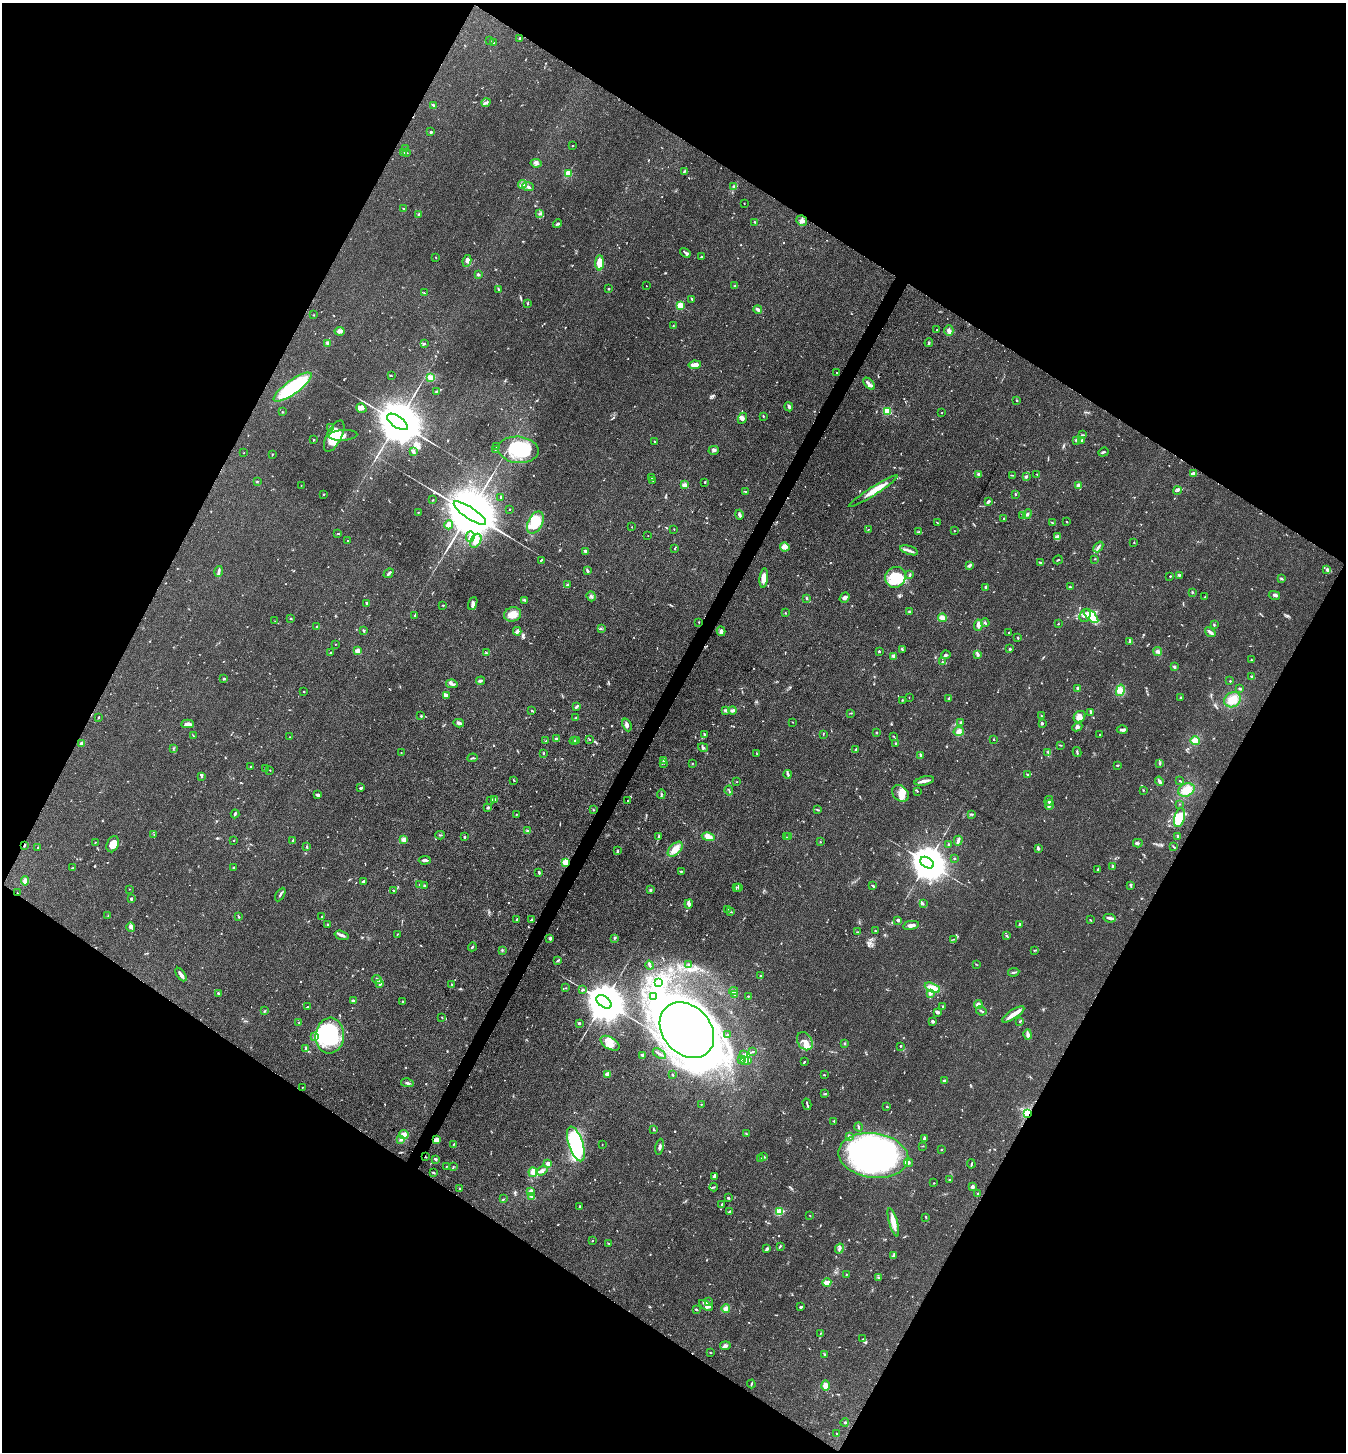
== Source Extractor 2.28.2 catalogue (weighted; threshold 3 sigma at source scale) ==
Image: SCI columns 287-5662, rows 3-5801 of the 5809 x 5802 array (HDU 1 of 3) = the unmasked area's bounding box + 8 px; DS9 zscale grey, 4 x 4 block average (1 PNG px = mean of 4 x 4 image px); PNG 1348 x 1454 px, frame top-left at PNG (2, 3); each listed source drawn as its Kron ellipse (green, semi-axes under 4 px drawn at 4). Shown black and unused: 48% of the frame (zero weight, under 3 of 4 exposures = <1% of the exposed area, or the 3 px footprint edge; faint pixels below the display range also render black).
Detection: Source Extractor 2.28.2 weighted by HDU 2 'WHT'. Background 0.0789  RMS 0.0063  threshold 0.0282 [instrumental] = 3 sigma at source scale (4.5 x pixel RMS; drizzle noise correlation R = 1.50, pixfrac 1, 0.05/0.05 arcsec/px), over >= 5 px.
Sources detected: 938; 3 too faint to see at this stretch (4 x 4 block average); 20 inside a brighter object's white glare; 3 cosmic-ray / hot-pixel residue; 7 long thin detections or spike segments (spike, bleed or trail) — neither listed nor drawn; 29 coinciding with a brighter row at this scale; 61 inside a brighter listed object's ellipse — not listed separately; of the other 815, all 500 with FLUX_AUTO >= 1.84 (the completeness limit of this list) listed and drawn (315 fainter detections not listed), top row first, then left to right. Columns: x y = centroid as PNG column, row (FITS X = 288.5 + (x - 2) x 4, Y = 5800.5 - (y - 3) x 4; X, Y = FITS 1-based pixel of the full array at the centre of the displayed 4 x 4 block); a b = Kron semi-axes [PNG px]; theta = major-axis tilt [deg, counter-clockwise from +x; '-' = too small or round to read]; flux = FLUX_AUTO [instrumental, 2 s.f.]
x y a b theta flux
519 38 3 2 - 5.7
490 41 2 2 - 3.2
494 43 3 2 - 2.1
486 103 5 2 - 6.4
434 105 3 2 - 6.5
431 132 2 2 - 20
572 146 2 2 - 3.6
406 148 2 2 - 2.3
404 153 2 2 - 2.6
407 153 2 2 - 2.5
536 163 5 2 - 6.8
684 172 4 2 - 4.2
568 173 2 2 - 210
522 185 5 3 - 13
528 187 6 3 -25 10
734 187 3 2 - 4.4
744 203 2 2 - 2
403 208 2 2 - 2.9
418 214 3 2 - 4.2
540 214 2 2 - 3.4
802 221 5 5 - 14
755 222 2 2 - 2.3
558 224 5 2 - 6
685 253 5 2 - 4.6
436 257 2 2 - 2.2
701 257 2 2 - 3.4
467 261 6 4 81 18
600 263 7 3 89 61
478 274 2 2 - 6.6
646 286 2 2 - 2.8
735 286 2 2 - 2.4
498 289 3 2 - 3.2
609 289 2 2 - 11
424 293 2 2 - 1.9
692 299 3 2 - 5.1
527 303 3 2 - 3.3
680 305 2 2 - 250
758 309 4 2 - 15
314 315 3 2 - 2.2
673 326 2 2 - 2.3
937 330 2 2 - 2.1
339 331 5 3 - 12
949 331 5 4 - 14
327 343 2 2 - 16
424 343 4 2 - 3.4
929 343 4 2 - 4.5
695 365 6 2 9 43
837 373 2 2 - 3.4
391 375 2 2 - 2.2
430 377 2 2 - 3.7
869 384 7 3 -48 12
293 387 23 7 36 290
436 392 3 2 - 3.8
1017 401 3 2 - 2.7
789 407 4 2 - 7
361 408 5 4 - 19
887 411 2 2 - 300
282 412 2 2 - 4.3
942 412 2 2 - 2.1
763 416 2 2 - 4.1
742 418 6 4 65 11
397 422 12 5 -35 36000
330 427 3 2 - 5.2
343 435 14 5 3 32
1082 435 2 2 - 2.5
334 436 17 7 63 120
314 440 2 2 - 3.3
1076 440 3 2 - 6.3
1081 440 3 2 - 4.5
654 441 2 2 - 2.9
497 446 2 2 - 3.2
495 449 2 2 - 2.7
518 450 20 13 -5 180
714 450 5 2 - 6.8
413 452 3 2 - 13
1103 452 5 2 - 5.4
244 453 2 2 - 3
272 454 2 2 - 2
1194 473 4 2 - 15
979 474 2 2 - 58
1037 474 2 2 - 2.3
1012 475 3 2 - 3
1026 477 3 3 - 5.3
652 478 3 2 - 4.1
652 480 2 2 - 2.2
257 481 3 2 - 2.9
705 482 2 2 - 2.5
301 485 2 2 - 3
684 485 2 2 - 100
1079 485 4 3 - 16
1177 490 4 3 - 7.1
745 491 2 2 - 2.8
873 491 29 4 32 56
324 494 2 2 - 2.7
1015 494 2 2 - 4.8
501 497 3 2 - 2.9
433 500 2 2 - 2.6
988 501 4 3 - 5.5
510 509 2 2 - 3.5
418 512 2 2 - 2.2
470 513 19 5 -34 63000
1027 514 5 3 - 7.3
739 515 5 2 - 9.1
1022 516 3 2 - 4.6
1004 519 3 2 - 3
1067 522 2 2 - 3.1
535 523 12 7 62 110
938 523 3 2 - 3
1053 523 4 2 - 5.6
449 525 4 3 - 9
632 527 2 2 - 1.8
674 529 2 2 - 2
868 529 2 2 - 1.9
954 531 2 2 - 2.2
919 532 3 2 - 3.7
338 533 3 2 - 2.8
470 536 5 3 - 13
648 536 2 2 - 3.5
1057 537 3 2 - 5.4
348 541 2 2 - 2.9
476 541 7 5 62 21
1134 543 2 2 - 2.1
785 547 5 3 - 21
1098 547 6 3 50 9.1
674 549 2 2 - 5
909 550 9 2 -19 12
585 551 3 2 - 7.6
1095 559 2 2 - 2.4
541 560 3 2 - 4.1
1058 560 5 2 - 2.6
1041 563 3 2 - 11
970 565 4 2 - 9.3
1327 569 4 2 - 5.6
219 571 5 2 - 12
587 571 3 2 - 9.4
389 573 5 2 - 6.8
910 575 3 2 - 3.5
1180 575 3 2 - 3.4
1170 576 2 2 - 2.2
895 577 11 10 - 95
764 578 10 4 84 26
1281 578 3 2 - 3.8
567 585 3 3 - 5.4
986 587 3 2 - 4.3
1070 587 2 2 - 4
1192 592 2 2 - 3.8
1274 595 6 3 -13 7.8
591 596 5 2 - 6.9
844 597 6 3 51 10
1205 597 2 2 - 1.9
806 598 3 2 - 4.2
525 601 2 2 - 2.6
366 603 4 2 - 4
473 603 7 4 71 12
443 605 2 2 - 2.6
785 612 2 2 - 1.9
909 612 2 2 - 3.6
512 614 8 7 - 39
415 615 3 2 - 3.3
1085 615 7 5 67 19
1091 616 9 4 -44 56
942 618 4 3 - 21
291 619 2 2 - 2.9
275 621 4 2 - 2.1
699 622 2 2 - 2
985 623 4 2 - 3.8
1058 624 2 2 - 3.5
978 625 5 3 - 15
1214 625 3 2 - 3
316 626 3 2 - 2.8
601 628 2 2 - 2.2
364 631 2 2 - 5.2
517 631 4 2 - 15
721 631 5 3 - 11
1008 632 2 2 - 2.1
1210 632 6 2 -38 14
1018 638 2 2 - 3.8
1130 641 3 2 - 4.1
335 644 2 2 - 1.9
902 649 3 2 - 4.3
1010 649 3 2 - 4.9
357 651 2 2 - 110
879 651 2 2 - 3.8
1158 651 4 3 - 9.9
330 653 3 2 - 3.3
486 653 2 2 - 2.1
978 654 3 2 - 12
946 655 5 3 - 5.5
894 656 2 2 - 82
1251 660 2 2 - 2.3
942 662 2 2 - 2.3
1174 667 3 2 - 5.8
1252 676 3 2 - 5.8
224 679 3 2 - 7.4
480 681 4 2 - 6.7
1230 681 2 2 - 7.9
452 684 6 3 -10 8.1
1078 688 4 2 - 13
1240 689 3 2 - 4.6
1120 690 6 4 76 22
304 692 2 2 - 3.4
446 695 3 2 - 5.3
909 697 2 2 - 2.2
1181 698 2 2 - 3.6
949 699 3 2 - 4.9
902 700 2 2 - 1.8
1233 700 9 7 32 51
576 707 4 2 - 5.5
531 710 2 2 - 2.7
733 710 4 3 - 9.3
725 711 3 2 - 6.4
851 713 3 2 - 2.4
1091 713 3 2 - 3.6
421 716 2 2 - 13
1041 716 2 2 - 2.1
1079 717 6 5 - 26
98 718 3 2 - 3.1
575 718 2 2 - 4
792 722 2 2 - 2
961 722 3 2 - 4.6
459 723 5 2 - 11
1042 723 4 2 - 5
188 724 6 4 3 16
627 725 7 3 -68 13
1077 727 5 3 - 8.6
1122 729 5 2 - 9.3
959 731 5 4 - 16
877 732 2 2 - 2.9
704 734 3 2 - 3.6
823 734 3 2 - 2.1
1100 734 2 2 - 2.2
193 736 4 2 - 2.8
893 736 3 2 - 2.4
289 737 2 2 - 1.9
556 739 2 2 - 24
994 739 2 2 - 5.3
576 740 4 2 - 10
590 740 3 2 - 2.1
546 741 2 2 - 1.8
574 741 4 2 - 15
1195 741 5 4 - 31
82 743 3 2 - 14
896 743 2 2 - 3.3
1060 745 3 2 - 3.1
703 747 5 3 - 6.4
173 749 3 2 - 2.4
856 749 3 2 - 6.6
1048 752 3 2 - 4.6
1077 752 5 2 - 5.2
401 753 4 2 - 2.9
543 753 2 2 - 2.9
757 754 3 2 - 1.9
920 756 2 2 - 6.8
472 758 5 2 - 4.4
663 761 2 2 - 8.1
664 763 2 2 - 2.6
1160 763 3 2 - 4
692 764 2 2 - 2.5
1117 765 3 2 - 3.3
251 767 2 2 - 3.9
265 768 2 2 - 6.6
270 770 2 2 - 1.9
788 774 4 2 - 5
1028 774 4 2 - 4.2
201 776 3 2 - 4.3
514 780 3 2 - 2.7
1179 780 2 2 - 2.5
924 781 10 3 13 17
1159 781 5 2 - 11
737 782 2 2 - 2.2
360 788 3 2 - 7.4
1143 790 2 2 - 2.3
1186 790 8 6 22 41
729 791 5 2 - 4.5
917 791 2 2 - 2.5
900 793 9 7 -41 32
661 794 5 2 - 4.4
318 795 3 2 - 10
494 799 3 3 - 6.8
491 800 3 2 - 4.1
627 801 2 2 - 2.2
1049 801 5 2 - 6.3
1179 804 2 2 - 1.9
1049 805 5 3 - 11
488 807 3 2 - 5.3
593 810 2 2 - 2.6
817 810 2 2 - 1.8
235 814 4 2 - 6.2
971 814 2 2 - 3.2
516 815 2 2 - 2.2
1179 818 10 5 75 65
527 831 3 3 - 5.2
154 834 2 2 - 2.2
440 835 5 2 - 4.2
1178 836 3 2 - 4.1
464 837 3 2 - 4.2
658 837 3 2 - 3
708 837 6 4 -12 25
787 837 2 2 - 2.3
789 837 2 2 - 2.2
404 839 2 2 - 86
234 840 2 2 - 2.6
292 841 3 2 - 5.2
958 841 5 3 - 10
95 842 2 2 - 2.5
820 842 2 2 - 2
1138 843 5 2 - 6
113 844 8 5 67 33
948 845 3 2 - 4.2
24 846 3 2 - 2.9
1173 846 3 2 - 2.7
38 847 2 2 - 2.9
307 847 4 2 - 2.9
1038 848 4 2 - 7.5
675 849 9 5 44 37
617 850 2 2 - 4.8
955 858 2 2 - 3
425 860 6 2 4 9.9
565 862 2 2 - 220
927 863 7 5 -36 15000
1113 866 3 2 - 5.4
73 868 3 2 - 3.9
233 868 2 2 - 10
1098 870 3 2 - 3.4
681 871 2 2 - 2.3
539 872 3 2 - 5.1
25 881 4 4 - 17
364 882 4 3 - 5.2
420 884 3 2 - 4.4
1131 885 2 2 - 2.9
425 886 3 2 - 3.1
873 886 2 2 - 6.1
736 887 3 2 - 2.6
738 887 3 2 - 3.9
129 889 2 2 - 2
393 890 2 2 - 2.8
650 890 3 2 - 3.8
17 893 2 2 - 3
280 894 7 2 61 7
131 899 2 2 - 24
689 904 4 3 - 12
923 904 2 2 - 2
727 910 3 2 - 2.4
730 912 3 2 - 3.2
108 916 3 2 - 2.3
322 916 2 2 - 4.5
238 917 2 2 - 2
1110 918 6 2 -9 15
517 919 3 3 - 5.1
532 919 3 2 - 2.5
898 920 3 2 - 8.1
1090 920 2 2 - 3.1
328 924 2 2 - 16
911 925 8 3 10 16
1019 925 4 2 - 6.8
131 927 5 3 - 8.7
875 931 2 2 - 2
858 932 3 2 - 2.4
342 935 7 3 -17 13
397 935 2 2 - 2.4
1007 936 3 2 - 4.4
550 938 2 2 - 39
614 938 3 2 - 3.2
954 939 3 2 - 2.7
472 947 5 2 - 4
502 950 2 2 - 2.6
1034 950 2 2 - 2.3
558 960 4 2 - 4.3
689 964 2 2 - 2.6
976 964 3 2 - 2.2
649 965 4 2 - 4.5
1014 972 5 2 - 6.1
181 975 7 3 -55 14
760 976 3 2 - 2.3
377 979 5 3 - 6.4
658 982 3 2 - 4.8
379 983 4 3 - 7.2
452 985 3 2 - 2.3
565 988 2 2 - 2
932 988 8 4 -24 33
582 990 3 2 - 4.4
734 991 4 3 - 7.7
218 993 2 2 - 3.9
930 993 3 3 - 8.8
735 994 3 2 - 4.2
653 996 2 2 - 2.8
748 996 3 2 - 2.5
353 1000 3 2 - 12
403 1002 3 2 - 5.9
604 1002 8 5 -36 22000
978 1004 4 3 - 12
308 1007 4 2 - 9.5
943 1007 2 2 - 4.1
264 1011 2 2 - 3
981 1011 5 2 - 4
937 1012 4 2 - 10
1013 1014 13 4 33 26
442 1017 2 2 - 2
933 1021 3 2 - 7.7
1020 1021 2 2 - 3.5
299 1023 3 2 - 2.2
579 1023 2 2 - 29
687 1030 31 24 -48 3000
727 1035 2 2 - 1.8
1028 1035 5 3 - 13
315 1036 3 2 - 6.4
330 1036 18 14 84 350
805 1041 10 7 -58 25
610 1043 10 6 -30 35
845 1044 3 2 - 3.2
900 1046 2 2 - 3
306 1048 3 3 - 4.8
752 1052 3 2 - 2.9
659 1054 7 2 -33 9.8
642 1055 2 2 - 35
743 1055 3 2 - 3.1
742 1060 2 2 - 1.9
748 1060 4 3 - 7.6
744 1061 2 2 - 3.4
804 1061 3 2 - 2.7
607 1074 4 3 - 12
673 1075 2 2 - 2.4
824 1075 2 2 - 2.9
944 1081 4 2 - 3.9
407 1083 6 2 -12 6.9
303 1087 2 2 - 1.8
825 1094 3 2 - 4.2
701 1104 2 2 - 4.6
807 1104 6 2 -75 4.6
887 1107 2 2 - 6
1027 1113 2 2 - 310
834 1121 3 2 - 2.6
858 1127 4 2 - 4.4
654 1130 3 2 - 2.5
404 1134 4 4 - 19
746 1134 2 2 - 1.9
849 1137 4 3 - 6.6
924 1138 4 2 - 7.7
401 1139 3 3 - 7.6
436 1140 3 3 - 25
453 1144 2 2 - 3.2
576 1144 18 7 -71 320
602 1145 2 2 - 2
923 1146 2 2 - 2.4
660 1147 8 2 80 8.4
941 1150 2 2 - 1.9
873 1155 35 22 -8 1200
426 1157 2 2 - 2.6
764 1157 2 2 - 4.7
436 1159 4 2 - 3.9
761 1159 3 2 - 7
908 1163 4 3 - 6.6
548 1164 3 2 - 21
971 1164 4 2 - 4.5
446 1166 2 2 - 2.7
453 1167 3 2 - 3.1
542 1171 6 3 36 11
433 1172 3 2 - 3.9
533 1172 5 3 - 32
714 1176 3 2 - 13
949 1180 2 2 - 4.6
934 1183 2 2 - 2.3
972 1186 4 3 - 6.7
713 1187 4 2 - 3.9
460 1188 2 2 - 3.1
530 1192 3 3 - 23
978 1193 2 2 - 7
531 1196 3 2 - 5.1
728 1198 3 2 - 6.1
503 1199 3 2 - 2.8
722 1204 2 2 - 5.5
579 1206 3 2 - 3.2
729 1212 3 2 - 2.7
779 1212 4 3 - 56
810 1216 2 2 - 2
926 1217 2 2 - 3.4
893 1222 15 4 -74 35
592 1241 2 2 - 2.1
608 1243 2 2 - 2.3
780 1246 3 2 - 3.1
767 1249 3 2 - 12
839 1249 5 2 - 7.6
894 1256 4 2 - 7.6
846 1274 2 2 - 2.5
878 1277 2 2 - 1.9
827 1282 4 2 - 27
708 1302 3 2 - 4.2
706 1305 7 3 -32 14
801 1307 3 2 - 7.6
696 1309 3 2 - 5.4
726 1309 4 4 - 10
820 1333 2 2 - 1.9
863 1339 2 2 - 2
725 1346 5 3 - 8.7
710 1353 3 2 - 1.9
824 1354 2 2 - 2.8
751 1384 4 2 - 3.8
826 1386 5 4 - 21
845 1422 4 2 - 3.1
837 1433 2 2 - 2
Overlapping masked pixels (flux is a lower limit): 6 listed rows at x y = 24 846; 565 862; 17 893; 1027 1113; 436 1140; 426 1157
Diffuse or blended objects may show on this block-average render without a row.